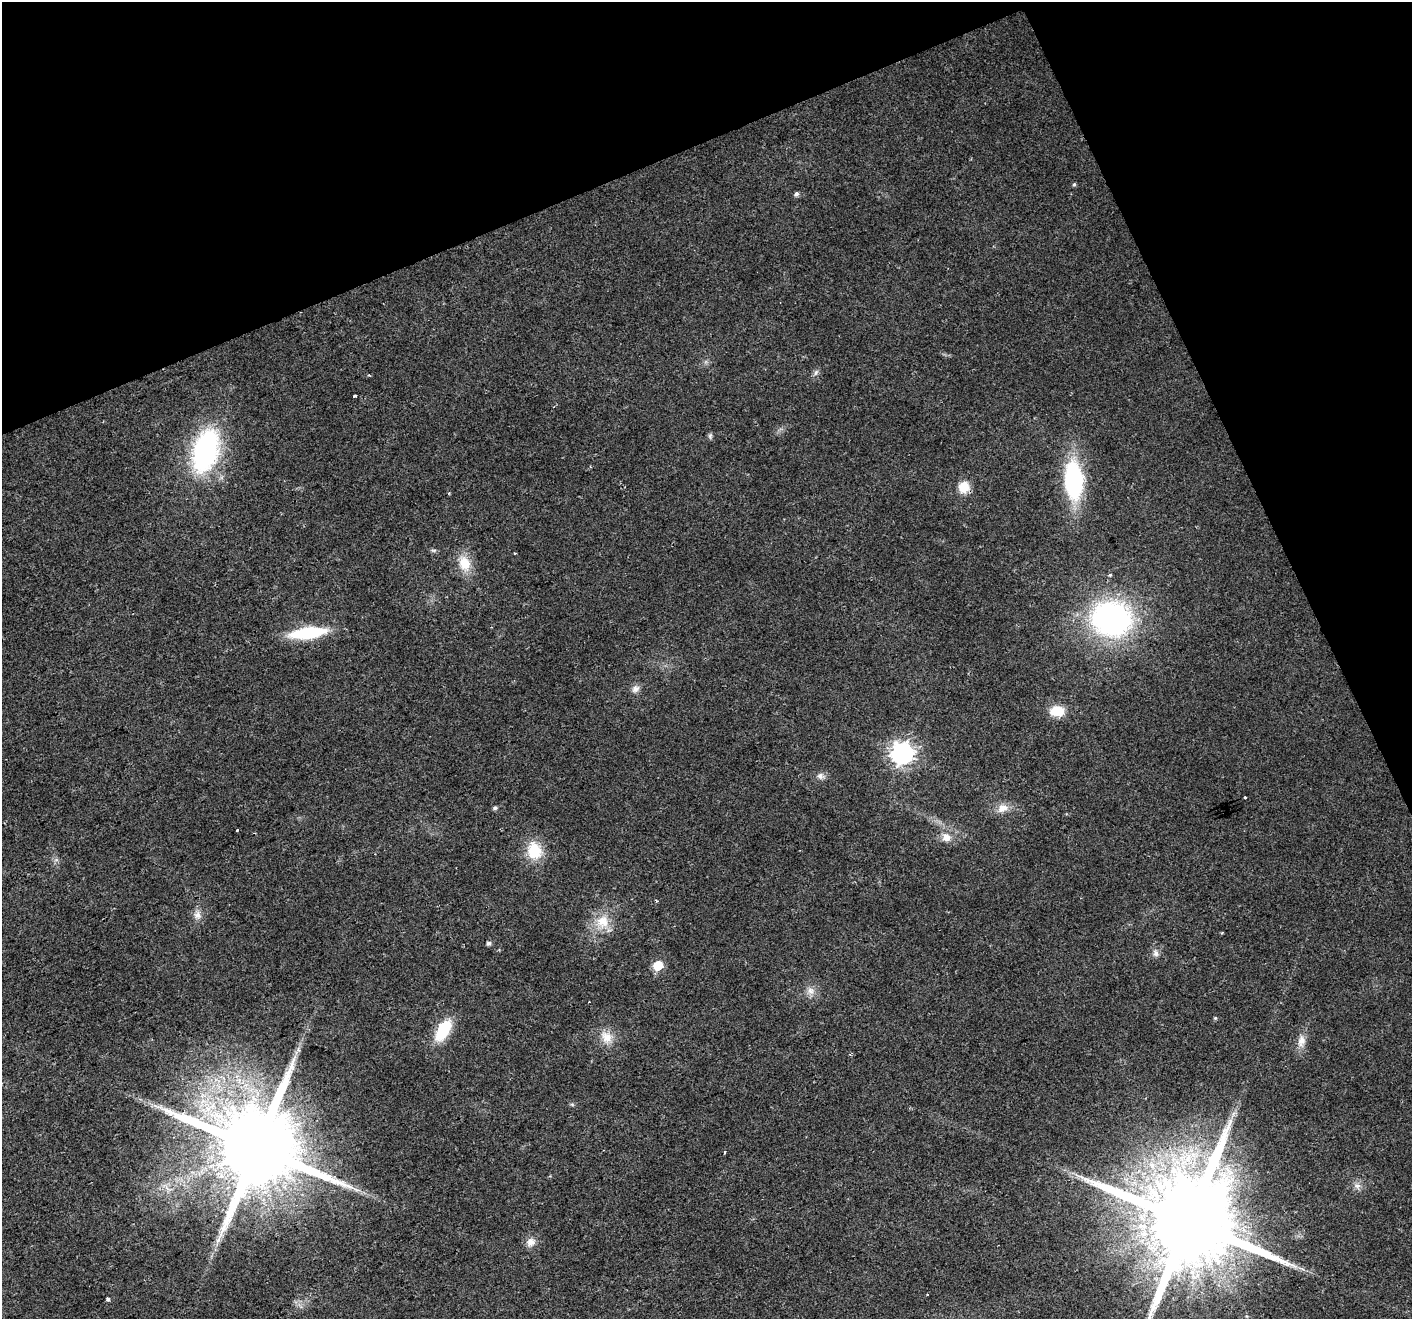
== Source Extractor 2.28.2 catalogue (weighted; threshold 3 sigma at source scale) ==
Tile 3 of 4 x 4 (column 3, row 1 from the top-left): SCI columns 2820-4229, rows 4095-5411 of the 5638 x 5498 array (HDU 1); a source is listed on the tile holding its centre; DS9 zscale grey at full resolution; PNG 1414 x 1321 px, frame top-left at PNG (2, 2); no overlay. Shown black and unused: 21% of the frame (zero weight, under 2 of 3 exposures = <1% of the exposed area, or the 3 px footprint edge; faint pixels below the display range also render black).
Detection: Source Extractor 2.28.2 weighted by HDU 2 'WHT'; one run over the whole footprint, this tile lists its part. Background 0.026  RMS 0.0035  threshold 0.0158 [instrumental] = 3 sigma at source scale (4.5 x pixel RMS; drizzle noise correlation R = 1.50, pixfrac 1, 0.0396/0.0396 arcsec/px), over >= 5 px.
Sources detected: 47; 3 cosmic-ray / hot-pixel residue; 1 long thin detection or spike segment (spike, bleed or trail) — not listed; the other 43 listed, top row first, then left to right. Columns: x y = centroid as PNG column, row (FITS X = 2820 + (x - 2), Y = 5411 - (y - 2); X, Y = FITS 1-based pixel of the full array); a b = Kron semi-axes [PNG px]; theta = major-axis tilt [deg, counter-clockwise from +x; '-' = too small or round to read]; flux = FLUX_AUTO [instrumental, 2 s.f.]
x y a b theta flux
1074 184 5 4 - 0.57
796 194 5 5 - 0.99
816 372 9 5 63 1
355 396 3 3 - 0.81
710 436 8 5 90 0.72
206 451 42 23 74 64
1074 480 27 13 -86 57
964 487 13 11 70 5.9
449 493 4 3 - 0.34
434 550 8 4 0 0.63
464 563 20 14 -69 7.6
1110 575 4 3 - 0.64
1111 619 40 34 -7 84
308 633 31 10 8 26
635 689 11 9 35 1.8
1057 711 15 11 -3 7.2
902 753 8 8 - 240
820 776 11 8 -25 1.6
1245 798 3 2 - 0.37
495 808 5 4 - 0.85
1002 808 17 10 20 3.8
237 830 4 3 - 1.6
946 837 12 11 - 3.4
534 851 20 16 -76 11
197 915 11 10 - 2.3
602 922 20 18 38 7.8
1222 933 4 3 - 0.29
488 943 5 5 - 0.98
1156 953 9 8 - 1.6
658 965 6 6 - 15
810 991 12 9 -66 2.4
1215 1018 4 4 - 0.48
443 1030 24 12 59 15
607 1037 19 14 -59 5.4
1301 1041 17 10 83 3.3
572 1104 6 4 -2 0.5
1233 1114 12 4 53 1.6
257 1148 24 20 14 7200
724 1152 3 3 - 0.81
1357 1186 10 8 -28 1.9
1189 1222 27 22 22 9500
531 1242 13 10 27 2.6
108 1299 4 3 - 4.6
Isophote crosses this tile's border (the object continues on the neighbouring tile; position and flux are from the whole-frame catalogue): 1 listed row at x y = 1189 1222